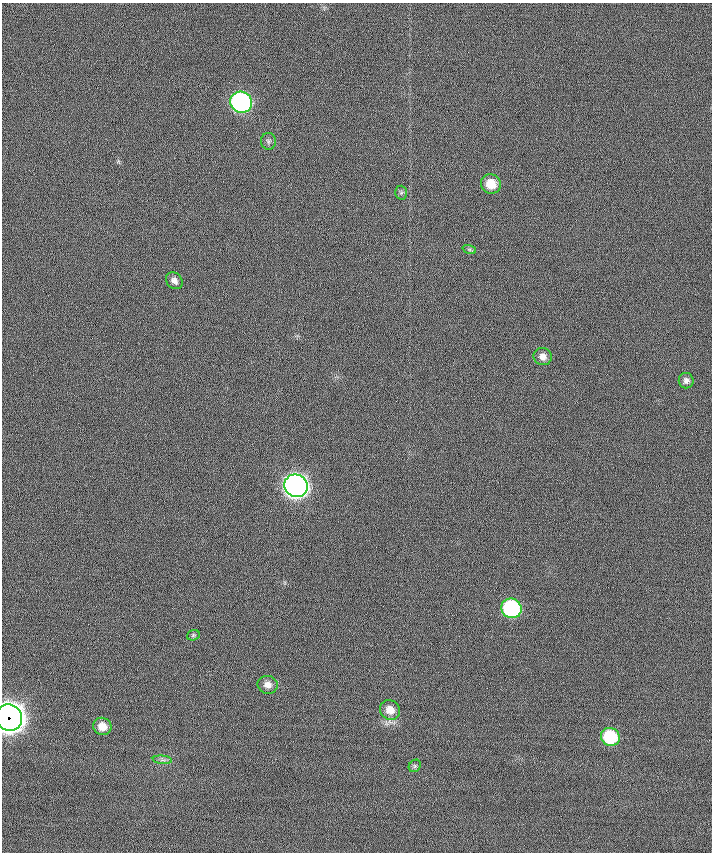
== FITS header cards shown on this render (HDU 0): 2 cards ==
NAXIS1  =                  710 /
NAXIS2  =                  850 /

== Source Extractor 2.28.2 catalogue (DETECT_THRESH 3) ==
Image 710 x 850 px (HDU 0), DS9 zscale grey, 1 PNG px = 1 image px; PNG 714 x 854 px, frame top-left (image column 1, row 850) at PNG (2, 3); each listed source drawn as its Kron ellipse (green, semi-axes under 4 px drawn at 4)
Background 0.13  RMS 9.1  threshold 27.2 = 3 sigma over >= 5 px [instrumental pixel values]
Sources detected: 18; all 18 listed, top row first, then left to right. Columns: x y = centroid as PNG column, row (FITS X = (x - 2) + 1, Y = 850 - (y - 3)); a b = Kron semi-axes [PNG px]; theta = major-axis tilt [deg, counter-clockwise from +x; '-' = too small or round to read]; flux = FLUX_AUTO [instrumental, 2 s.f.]
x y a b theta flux
241 102 11 10 - 1.6e+05
268 141 8 7 - 1.7e+03
491 184 10 9 - 1.1e+04
401 193 7 6 - 1.3e+03
469 249 7 4 -18 1.1e+03
174 281 9 7 -48 3.1e+03
543 356 9 8 - 4.1e+03
686 381 8 7 - 2.2e+03
296 486 12 11 - 5.0e+05
511 608 10 9 - 7.7e+04
193 635 6 5 - 9.6e+02
268 685 10 9 - 4.3e+03
390 710 10 9 - 7.1e+03
9 718 14 12 -64 1.1e+06
102 726 9 8 - 7.0e+03
610 737 10 9 - 3.4e+04
162 760 10 4 -5 1.7e+03
415 766 7 5 46 1.2e+03
At the frame edge (FLAGS 8, measured only in part): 1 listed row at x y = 9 718